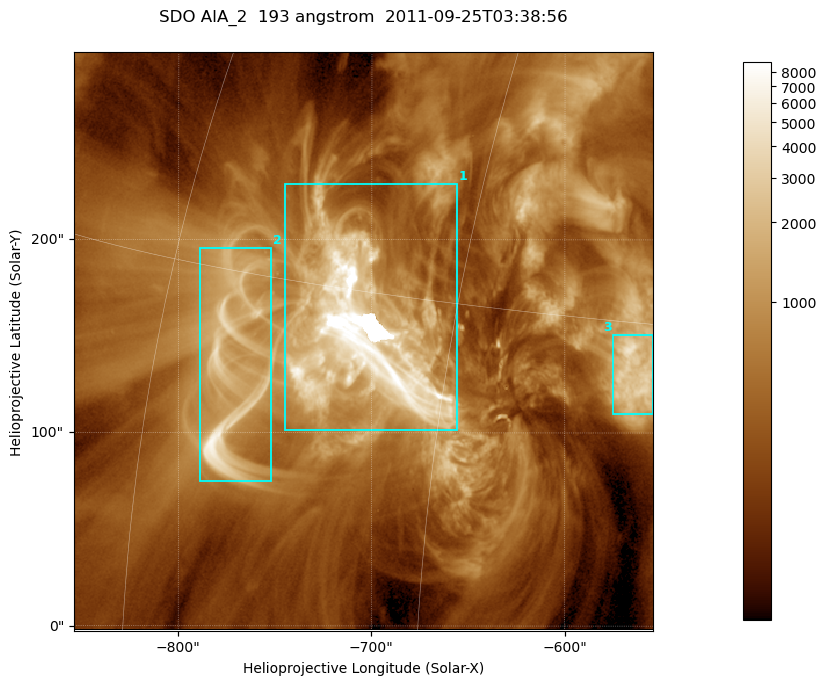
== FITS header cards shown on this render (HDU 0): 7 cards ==
TELESCOP= 'SDO     '           /
INSTRUME= 'AIA_2   '           /
WAVELNTH=                  193 /
WAVEUNIT= 'angstrom'           /
DATE-OBS= '2011-09-25T03:38:56.95' /
CTYPE1  = 'HPLN-TAN'           /
CTYPE2  = 'HPLT-TAN'           /

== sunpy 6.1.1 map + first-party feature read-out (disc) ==
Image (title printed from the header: SDO AIA_2  193 angstrom  2011-09-25T03:38:56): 499 x 499 px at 0.601 arcsec/px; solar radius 957 arcsec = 1592 px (partial field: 3.1% of the solar disc is inside the frame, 100% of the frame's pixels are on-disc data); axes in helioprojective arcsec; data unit not stated in the header (colour bar unlabelled)
Orientation: roll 0.0577 deg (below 1 deg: not rotated)
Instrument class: DISC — disc imager (sunpy class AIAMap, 193 A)
Bright regions (active regions / flare kernels): reference = the on-disc median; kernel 5 px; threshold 5 sigma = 1344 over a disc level ~399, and >= 1.15x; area >= 249 px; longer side >= 6 px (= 3.6 arcsec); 3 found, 3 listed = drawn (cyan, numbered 1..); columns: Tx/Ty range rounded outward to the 2 arcsec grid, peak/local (2 s.f.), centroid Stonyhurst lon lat
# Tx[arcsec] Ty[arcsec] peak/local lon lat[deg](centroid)
1 -746..-656 100..230 41 -49 +14
2 -790..-752 74..196 18 -55 +12
3 -576..-554 110..152 11 -37 +13